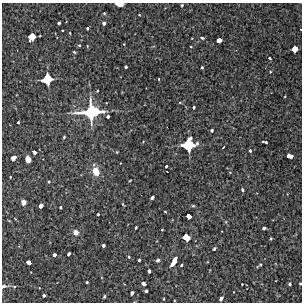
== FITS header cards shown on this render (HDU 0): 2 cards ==
NAXIS1  =                  300
NAXIS2  =                  300

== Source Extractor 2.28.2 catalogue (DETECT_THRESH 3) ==
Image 300 x 300 px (HDU 0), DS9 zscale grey, 1 PNG px = 1 image px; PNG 304 x 304 px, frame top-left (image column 1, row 300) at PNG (2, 3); no overlay
Background -0.09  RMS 0.98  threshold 2.94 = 3 sigma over >= 5 px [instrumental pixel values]
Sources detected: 83; all 83 listed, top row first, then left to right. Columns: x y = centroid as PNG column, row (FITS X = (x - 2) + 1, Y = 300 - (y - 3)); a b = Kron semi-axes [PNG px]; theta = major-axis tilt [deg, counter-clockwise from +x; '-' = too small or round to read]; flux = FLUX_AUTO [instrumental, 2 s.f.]
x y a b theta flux
119 4 7 3 -4 540
182 5 3 3 - 66
104 13 4 4 - 61
139 15 3 2 - 46
59 23 3 3 - 180
104 23 4 4 - 190
87 28 3 3 - 91
62 30 2 2 - 58
70 33 4 2 - 45
32 37 6 5 - 1100
202 38 5 4 - 120
219 40 5 4 - 620
79 45 4 3 - 68
191 47 3 2 - 39
294 49 5 4 - 850
74 52 4 2 - 56
270 58 3 2 - 86
126 67 3 3 - 130
202 68 3 3 - 120
270 72 3 2 - 52
47 79 7 7 - 2300
159 79 3 2 - 46
97 91 3 2 - 63
180 102 4 3 - 54
194 107 3 3 - 120
92 112 15 11 7 5800
108 116 3 3 - 220
18 122 3 3 - 98
212 130 3 3 - 140
64 137 3 3 - 69
265 142 5 2 - 130
188 145 10 9 - 3500
223 147 3 2 - 56
250 151 4 3 - 89
34 152 4 3 - 300
289 156 6 4 -12 510
13 158 5 4 - 290
28 159 6 4 -77 420
166 166 3 3 - 85
95 171 8 6 -62 860
10 177 3 2 - 57
130 180 4 2 - 42
49 182 4 4 - 67
242 190 4 3 - 120
152 197 4 3 - 140
23 202 4 4 - 420
123 204 5 3 - 55
41 206 4 3 - 390
193 206 5 3 - 72
60 207 3 2 - 79
165 212 3 2 - 54
98 214 3 3 - 95
189 216 5 4 - 500
136 227 3 3 - 93
264 228 4 3 - 120
162 230 3 2 - 63
76 232 5 5 - 370
186 237 6 5 - 1200
271 239 3 2 - 64
103 245 3 3 - 170
214 249 4 3 - 76
69 254 4 3 - 220
54 255 4 3 - 250
129 257 3 3 - 69
139 260 3 3 - 100
158 260 4 3 - 160
28 262 4 4 - 440
174 262 8 4 61 840
181 265 3 3 - 110
260 265 3 3 - 63
149 271 3 3 - 130
87 282 3 3 - 79
143 284 4 3 - 260
242 284 2 2 - 38
290 284 3 3 - 110
300 284 3 2 - 78
3 286 8 4 14 260
146 291 3 3 - 150
132 293 4 3 - 180
44 295 3 3 - 130
104 296 3 2 - 81
221 298 5 3 - 170
164 299 3 2 - 41
At the frame edge (FLAGS 8, measured only in part): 3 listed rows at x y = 119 4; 300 284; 3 286